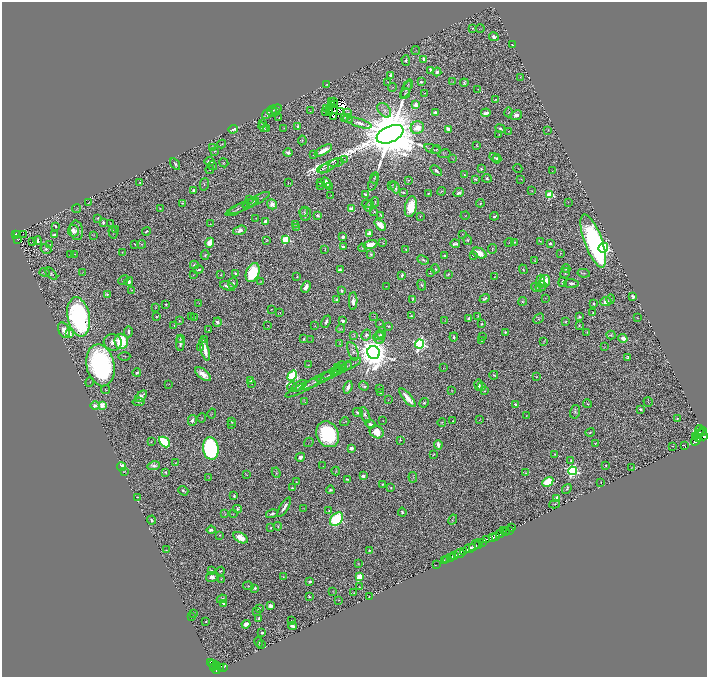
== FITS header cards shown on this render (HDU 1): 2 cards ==
NAXIS1  =                 1410
NAXIS2  =                 1350

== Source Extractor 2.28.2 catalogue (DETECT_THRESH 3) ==
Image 1410 x 1350 px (HDU 1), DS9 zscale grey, zoomed out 1/2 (1 PNG px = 2 x 2 image px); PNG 709 x 679 px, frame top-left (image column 2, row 1350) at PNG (2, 2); each listed source drawn as its Kron ellipse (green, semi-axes under 4 px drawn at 4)
Background 0.639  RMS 0.018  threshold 0.0538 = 3 sigma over >= 5 px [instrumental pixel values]
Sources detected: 748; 105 cannot appear on this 1/2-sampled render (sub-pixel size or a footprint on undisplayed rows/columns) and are neither listed nor drawn; of the other 643, the 500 brightest by FLUX_AUTO listed and drawn (143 fainter detections omitted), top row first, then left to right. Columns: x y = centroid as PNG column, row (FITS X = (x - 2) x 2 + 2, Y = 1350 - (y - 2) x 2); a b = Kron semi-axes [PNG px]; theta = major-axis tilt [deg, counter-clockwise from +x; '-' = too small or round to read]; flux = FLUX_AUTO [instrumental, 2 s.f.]
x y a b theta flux
472 28 2 2 - 4.5
480 29 4 2 - 1.8
494 37 5 4 - 18
512 44 2 1 - 1.5
416 50 4 2 - 1.6
424 59 4 3 - 17
406 60 5 3 - 8.6
431 70 3 2 - 23
437 72 4 3 - 15
391 75 3 3 - 12
520 77 4 2 - 2.6
388 82 3 2 - 2.2
421 82 3 3 - 7.2
453 82 3 2 - 1.6
464 83 4 2 - 5.7
326 85 3 1 - 1.4
408 85 5 2 - 3.8
392 87 4 2 - 2.8
406 89 9 4 64 7.4
478 89 2 1 - 1.5
425 93 3 2 - 2.1
405 94 6 3 51 4.9
495 100 3 2 - 2.7
331 101 2 1 - 2.6
334 102 2 1 - 2
334 104 3 1 - 2.6
415 105 3 3 - 28
327 108 3 1 - 1.5
276 109 6 4 17 6.6
330 110 4 1 - 2
384 110 8 5 -48 14
272 111 5 4 - 9
310 111 3 2 - 2.1
340 111 3 1 - 3.9
275 112 3 2 - 1.6
325 112 3 1 - 6.5
348 112 4 3 - 3.3
435 112 3 3 - 7.7
508 112 5 3 - 3.2
267 113 6 3 44 7
329 113 3 1 - 3.8
486 113 5 3 - 19
516 115 6 4 25 13
333 116 3 1 - 2.9
345 117 4 2 - 2.7
279 118 2 2 - 1.6
348 119 5 3 - 4.4
359 123 13 4 -17 20
262 124 4 2 - 3.8
298 126 2 2 - 12
263 127 5 4 - 5.2
266 128 4 2 - 2.9
284 128 3 2 - 1.6
417 128 7 6 - 54
233 129 5 2 - 14
448 129 4 3 - 18
500 129 5 2 - 8.2
548 130 2 2 - 2.7
508 131 2 1 - 2
390 134 14 8 24 59000
499 134 2 2 - 2
302 140 5 3 - 3.3
222 144 4 2 - 2.7
477 145 3 2 - 2.3
212 147 3 2 - 4
433 149 8 4 -22 7.3
323 150 9 3 29 44
436 150 4 3 - 2.5
214 151 3 3 - 2.7
288 153 4 3 - 13
314 154 3 2 - 6.9
444 154 6 3 10 3.8
495 157 5 3 - 4.5
345 159 4 2 - 1.5
453 159 3 1 - 1.5
497 159 4 3 - 12
209 161 5 3 - 12
337 162 7 3 14 6.5
224 163 5 3 - 3.5
175 164 6 3 -58 6.3
213 166 4 3 - 3.4
329 166 11 4 32 11
518 168 4 2 - 2
323 169 6 3 27 5.2
481 169 4 3 - 3.7
210 170 4 2 - 2.4
436 171 6 3 -40 16
552 171 3 2 - 1.5
464 175 3 2 - 3.4
375 178 5 2 - 4.4
487 178 5 4 - 6.7
476 179 3 3 - 5.4
521 179 4 2 - 2.5
408 180 3 2 - 2
139 182 2 2 - 1.9
326 182 5 3 - 22
288 183 3 1 - 1.6
321 183 3 2 - 5.1
373 183 8 2 70 6.1
204 184 6 3 76 4.1
321 185 2 1 - 1.7
392 185 3 3 - 2.3
329 186 2 2 - 2.7
395 187 6 3 -65 13
194 191 3 3 - 10
442 191 4 2 - 2.5
532 191 2 2 - 1.8
404 192 3 2 - 4.4
429 193 2 2 - 2.9
459 193 5 3 - 15
331 195 2 1 - 1.6
365 195 4 2 - 7.3
550 195 3 3 - 290
249 200 3 2 - 1.4
256 200 15 2 27 9.9
89 202 3 1 - 2.5
252 202 6 2 28 4.4
375 202 5 2 - 3
568 202 2 2 - 1.5
183 203 3 2 - 2.3
250 203 8 2 25 4.3
480 203 4 2 - 3.4
272 204 5 4 - 37
367 204 5 4 - 3.5
244 206 17 3 25 11
369 206 5 4 - 13
411 207 10 5 77 87
160 208 2 1 - 1.8
77 209 5 1 - 1.7
237 209 12 4 27 11
351 209 3 3 - 140
374 211 4 3 - 3.9
304 212 4 2 - 3.5
305 214 7 5 -82 11
381 215 3 2 - 4.2
465 215 4 2 - 2.9
317 216 4 2 - 12
420 216 3 2 - 1.6
494 216 4 3 - 7.8
98 218 3 2 - 3.6
256 218 3 2 - 1.9
266 221 4 3 - 17
103 222 3 2 - 8.2
110 223 2 1 - 1.4
210 224 2 2 - 2.7
295 224 2 2 - 1.4
380 225 6 4 -45 46
55 226 4 2 - 4.7
297 227 4 2 - 2.4
76 230 10 6 -81 18
116 230 2 2 - 2.2
240 230 7 4 16 22
73 231 6 5 - 31
146 231 4 3 - 5.2
113 233 6 2 -76 2.3
369 233 3 2 - 58
15 234 4 3 - 120
17 234 3 1 - 12
23 234 2 1 - 3.9
462 234 2 2 - 1.6
54 235 3 2 - 19
94 235 2 2 - 1.5
343 237 3 3 - 16
286 239 3 3 - 320
18 240 2 2 - 5.8
267 240 3 2 - 2.8
467 240 5 4 - 5.2
32 241 2 1 - 18
37 241 4 3 - 13
540 241 3 2 - 2.5
593 241 28 9 -70 1200
509 242 4 2 - 2.5
515 242 3 3 - 3.5
210 243 5 4 - 48
383 243 3 1 - 1.9
550 243 3 2 - 10
135 244 3 2 - 2.3
142 244 4 4 - 4.6
455 244 5 3 - 10
49 245 2 1 - 1.7
370 245 7 4 12 53
343 247 4 3 - 10
362 248 4 4 - 3.7
603 248 5 4 - 1100
46 249 5 4 - 10
325 249 4 2 - 3
406 249 2 2 - 2.9
492 249 5 2 - 3.7
122 252 2 1 - 2
479 253 7 5 -24 43
560 253 2 2 - 1.9
70 254 4 2 - 6.2
75 254 2 2 - 1.6
371 254 4 3 - 7.8
205 255 5 3 - 4.8
473 255 2 2 - 2.5
445 256 2 2 - 14
423 260 6 2 -21 7.6
535 261 4 3 - 3
194 265 4 3 - 7.4
566 268 4 3 - 7.8
435 269 4 3 - 4.5
523 269 5 3 - 3.9
198 270 5 2 - 6.3
340 270 4 3 - 13
45 272 5 2 - 5.8
82 272 2 2 - 1.5
253 272 10 6 68 250
235 273 4 3 - 5.6
430 273 2 2 - 2.9
565 273 5 3 - 3.9
584 273 6 2 -10 3.9
51 274 7 3 -45 6.7
448 274 3 3 - 2.5
193 275 2 2 - 1.6
221 275 2 2 - 2.7
402 275 4 2 - 8.2
297 277 2 2 - 4.7
494 277 2 2 - 2.1
123 280 6 3 42 3.7
129 281 4 4 - 14
540 281 6 4 -88 17
545 281 6 5 - 72
260 282 4 3 - 2.6
562 282 5 3 - 8.1
233 283 5 4 - 13
571 283 7 3 -5 9.8
422 285 5 4 - 8.8
227 286 8 3 -20 19
386 286 2 1 - 1.6
541 286 5 5 - 7.2
306 287 6 3 64 22
536 287 5 3 - 5.1
132 290 3 2 - 2.1
341 291 4 2 - 7.2
107 294 3 3 - 5
633 296 4 3 - 14
546 298 3 2 - 1.7
413 299 3 2 - 4.8
484 299 5 2 - 9.7
611 299 5 3 - 5.6
336 300 3 3 - 5.1
353 301 9 4 88 22
522 301 4 3 - 4.7
606 301 5 4 - 36
199 303 2 2 - 1.4
166 304 3 3 - 5.8
594 304 3 2 - 4.1
156 307 3 2 - 2.1
271 309 2 1 - 1.5
593 312 3 2 - 2.8
280 313 3 2 - 1.6
374 316 3 2 - 1.8
411 316 3 2 - 3.5
478 316 2 2 - 2.2
79 317 20 11 -80 910
157 317 3 3 - 3.2
191 317 2 2 - 1.9
195 317 2 2 - 2.3
579 317 3 3 - 5.8
469 318 3 3 - 11
637 318 3 2 - 1.7
539 319 6 3 41 4.9
179 321 2 2 - 3
343 321 4 2 - 11
445 321 2 1 - 1.6
217 322 4 4 - 13
326 322 6 3 65 13
566 322 2 2 - 3
380 324 2 2 - 2.1
481 324 2 2 - 4.8
174 325 3 3 - 2.7
267 325 2 1 - 1.5
579 325 3 3 - 4.5
315 326 3 3 - 2.1
389 326 2 2 - 2.9
341 329 4 2 - 2.2
64 330 8 5 -66 28
209 330 2 2 - 1.5
128 332 6 3 88 12
505 332 3 3 - 7.5
587 332 3 3 - 2.8
69 333 3 3 - 91
381 333 6 3 60 6.4
366 335 5 4 - 12
380 335 6 3 21 5.1
611 335 5 4 - 4.2
354 336 3 2 - 2
454 337 4 2 - 5.7
483 337 2 1 - 2.1
180 338 3 1 - 1.9
379 338 6 5 - 9.5
623 338 4 3 - 24
304 339 3 3 - 6
204 340 2 2 - 6.3
311 340 2 1 - 1.5
482 340 2 2 - 3.2
121 341 8 6 -86 230
544 341 4 2 - 2
113 342 9 8 - 28
180 343 7 2 89 12
340 344 2 1 - 1.7
420 344 4 4 - 1100
201 347 3 2 - 2.1
604 347 4 2 - 1.5
205 349 12 3 -75 54
353 351 10 5 -70 13
374 353 6 6 - 9300
124 356 6 1 1 2.4
628 358 4 3 - 11
351 364 11 2 26 6.9
100 365 21 14 -78 1100
308 365 4 3 - 3.4
341 366 5 2 - 2.2
346 366 6 2 22 3.3
338 367 4 2 - 2.3
342 368 4 2 - 2.2
443 368 3 2 - 1.5
339 370 3 1 - 2
337 371 5 2 - 2.5
137 373 4 3 - 9.9
332 373 11 2 26 6.6
203 374 9 5 -38 39
494 375 4 2 - 4.9
292 376 6 4 61 650
324 377 8 2 22 6.7
536 377 2 2 - 3.4
251 380 3 2 - 5
317 380 19 3 27 16
90 382 5 3 - 3.3
251 383 4 3 - 2.7
168 384 3 1 - 1.4
479 385 5 4 - 18
299 386 9 3 30 13
364 386 5 3 - 6.6
482 386 4 2 - 4.6
292 387 5 4 - 5.7
304 387 20 3 27 20
348 387 6 3 70 21
106 389 4 3 - 3
380 389 3 2 - 1.6
452 391 4 3 - 2.6
484 391 2 2 - 2.3
381 393 4 3 - 3.7
141 396 7 3 45 16
408 398 11 3 -50 51
388 400 3 2 - 1.6
139 402 6 3 6 4.9
305 402 4 3 - 3.6
648 402 5 2 - 2.3
424 403 5 4 - 6.3
515 404 4 3 - 11
587 404 4 2 - 2.6
102 405 3 3 - 120
95 406 5 4 - 13
641 409 3 2 - 8.6
358 412 5 3 - 11
575 412 7 5 74 8.1
212 414 5 2 - 2.7
365 415 8 4 -67 9.9
526 415 2 2 - 1.7
202 418 5 3 - 3.5
677 419 3 2 - 4.3
192 420 5 4 - 13
383 420 2 2 - 1.6
480 420 3 2 - 2.1
453 421 2 2 - 3
232 422 4 3 - 3.3
345 422 4 2 - 2.3
442 423 4 3 - 4.3
232 424 3 2 - 3.3
371 424 5 3 - 11
700 430 5 3 - 520
377 432 7 6 - 55
590 432 5 3 - 4.1
700 433 7 4 32 1000
328 434 13 11 -62 430
703 435 6 4 -70 1500
696 437 2 1 - 300
699 439 4 4 - 1300
400 440 3 2 - 3.9
696 440 6 3 59 990
151 442 3 3 - 1.9
164 442 6 4 -42 330
309 442 5 2 - 2
595 443 2 1 - 1.6
438 445 5 3 - 27
684 445 3 2 - 2
672 446 3 2 - 1.6
351 448 3 2 - 25
211 449 11 7 -80 760
433 454 3 2 - 3
555 454 2 2 - 2.7
300 457 5 4 - 16
571 460 4 3 - 2.9
175 463 3 1 - 1.5
606 465 2 2 - 2.5
154 466 6 4 8 11
323 466 2 1 - 1.6
122 467 4 3 - 53
631 468 3 2 - 1.7
124 471 2 1 - 1.6
336 471 4 3 - 3.5
572 471 4 4 - 800
166 472 2 2 - 5.8
276 473 5 3 - 3.6
526 473 4 2 - 2.6
247 475 2 1 - 1.5
363 476 3 2 - 26
413 477 5 2 - 1.9
209 478 3 2 - 1.8
347 479 3 2 - 4.9
296 481 2 2 - 2.5
548 482 6 4 30 130
601 482 2 2 - 2
382 484 2 2 - 3.2
292 488 3 3 - 5.9
391 488 3 2 - 3.7
567 489 5 3 - 6.7
330 490 4 3 - 8.8
183 491 5 2 - 5.8
234 496 3 2 - 7
137 497 2 2 - 2.5
557 498 4 3 - 26
555 504 5 3 - 3.6
284 507 11 3 58 20
303 508 2 1 - 1.6
237 509 4 3 - 7
329 511 3 3 - 3.8
402 512 4 3 - 6.4
225 514 4 1 - 2.9
233 514 4 3 - 2.6
272 514 6 3 14 10
337 519 8 5 47 400
152 520 4 3 - 6.8
453 520 5 3 - 3.8
278 526 4 2 - 3
511 527 2 1 - 43
271 528 4 3 - 3.9
211 530 4 3 - 12
509 530 2 1 - 4.8
503 531 2 1 - 7.7
506 531 3 2 - 32
500 534 4 3 - 630
220 535 3 2 - 3.2
495 536 3 2 - 350
240 538 8 4 -30 52
492 538 2 2 - 260
486 539 3 3 - 190
483 542 3 2 - 300
479 544 2 2 - 130
475 545 7 4 44 440
469 548 6 3 24 1200
166 550 2 2 - 2.3
369 550 2 2 - 3.7
463 551 2 2 - 240
460 553 5 2 - 520
454 556 2 2 - 140
451 558 3 2 - 64
447 560 2 1 - 38
445 561 2 2 - 12
358 564 2 1 - 1.9
436 565 3 1 - 4.4
211 570 4 3 - 2.8
221 571 4 3 - 6.1
212 577 6 5 - 17
283 577 4 3 - 3.1
360 577 3 3 - 170
221 579 3 2 - 1.9
310 581 3 2 - 7.7
248 586 5 2 - 3.2
359 587 2 2 - 1.8
255 588 3 2 - 7.1
333 591 2 1 - 1.4
354 593 3 2 - 2.1
309 597 3 3 - 4.8
369 597 2 2 - 6.6
222 599 5 2 - 7.7
339 600 2 1 - 1.4
224 603 3 2 - 5.3
271 606 4 3 - 23
259 609 2 2 - 11
257 611 3 2 - 4.8
194 614 3 2 - 2.3
191 617 3 2 - 2.4
259 618 3 2 - 6.4
292 620 2 2 - 3.9
206 621 2 2 - 2.9
246 624 4 3 - 23
293 626 4 3 - 15
262 632 3 2 - 6.7
259 642 5 2 - 3.1
261 644 4 3 - 2.2
210 662 3 1 - 23
213 664 4 3 - 230
217 665 3 1 - 74
224 667 3 3 - 78
213 668 2 2 - 230
220 668 3 2 - 220
216 670 4 2 - 320
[143 fainter detections neither listed nor drawn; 105 sub-pixel or undisplayed-footprint detections neither listed nor drawn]